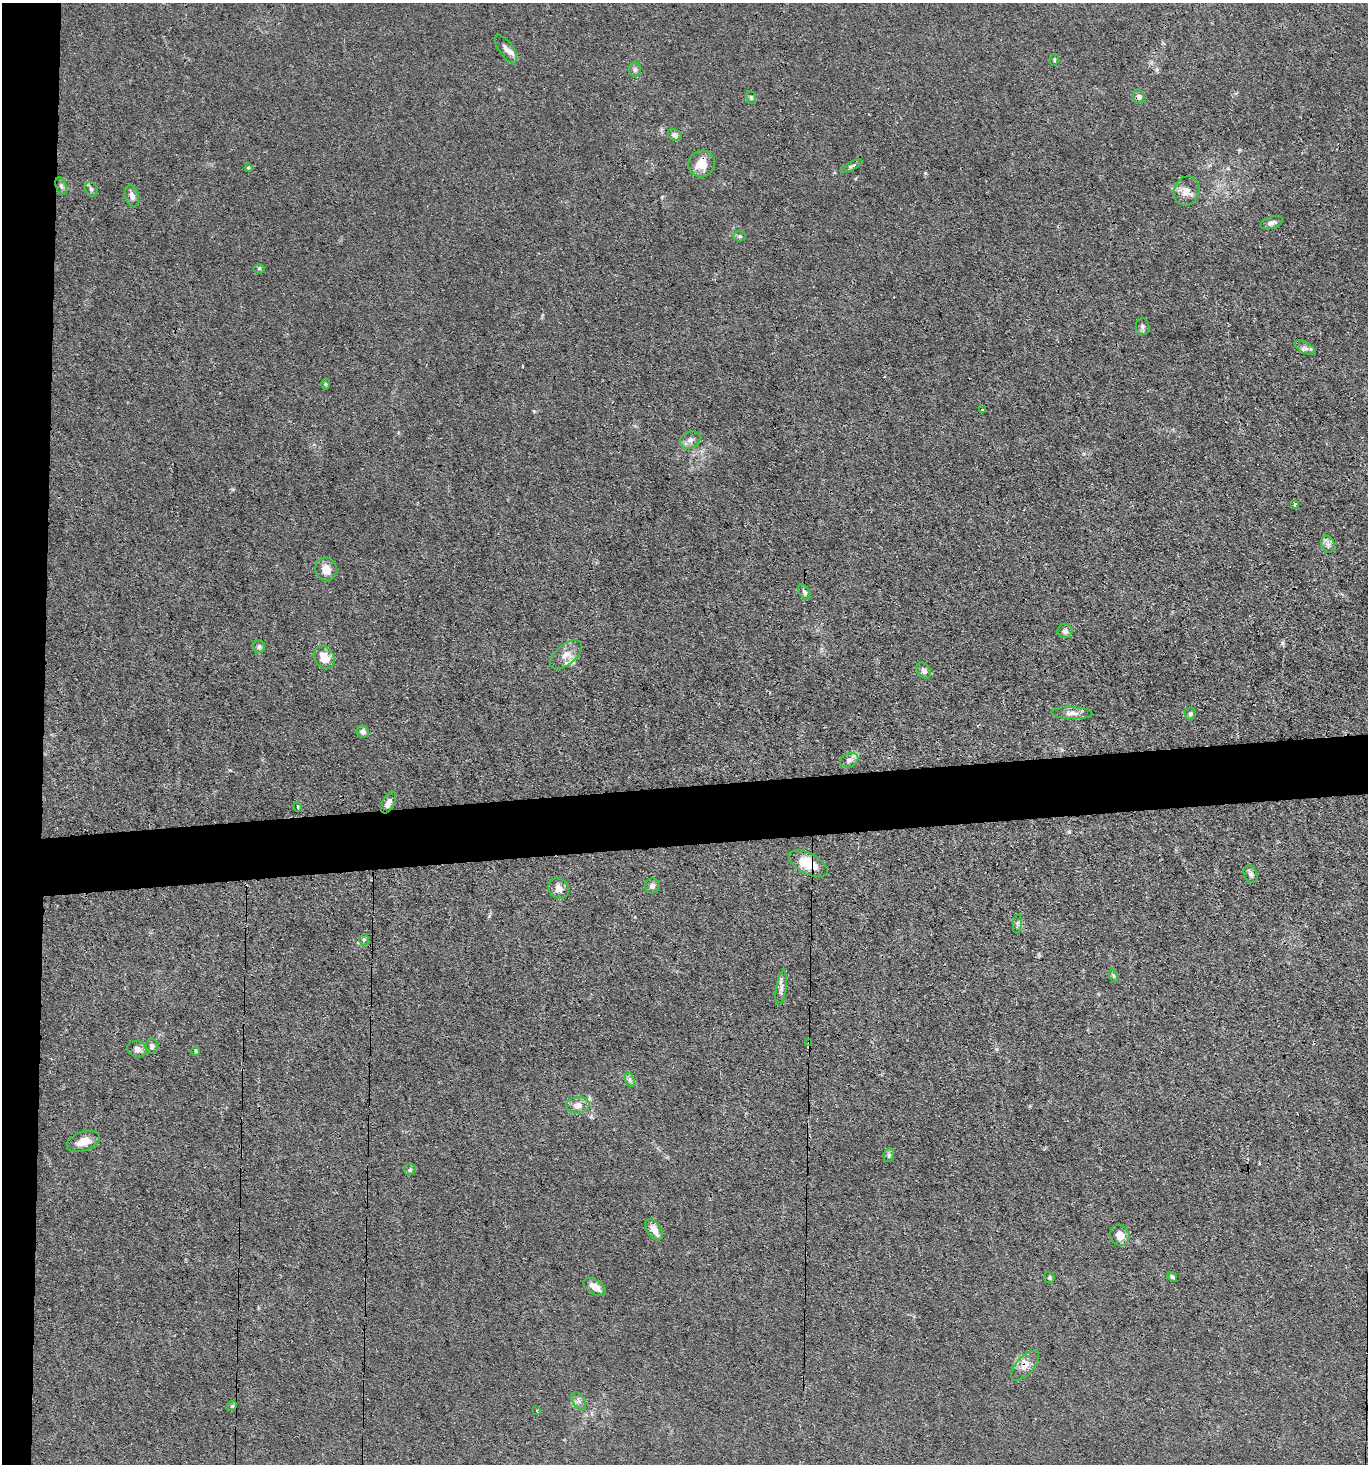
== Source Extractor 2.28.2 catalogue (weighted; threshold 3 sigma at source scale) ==
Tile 4 of 3 x 3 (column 1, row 2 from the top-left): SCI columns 138-1503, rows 1462-2923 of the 4355 x 4384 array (HDU 1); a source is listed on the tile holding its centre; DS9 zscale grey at full resolution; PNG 1370 x 1466 px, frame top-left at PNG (2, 3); each listed source drawn as its Kron ellipse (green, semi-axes under 4 px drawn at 4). Shown black and unused: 7% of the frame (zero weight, under 3 of 4 exposures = <1% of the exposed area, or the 3 px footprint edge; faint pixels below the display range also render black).
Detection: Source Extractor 2.28.2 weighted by HDU 2 'WHT'; one run over the whole footprint, this tile lists its part. Background 0.0192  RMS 0.0031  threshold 0.0141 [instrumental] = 3 sigma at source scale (4.5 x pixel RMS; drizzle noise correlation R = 1.50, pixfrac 1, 0.05/0.05 arcsec/px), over >= 5 px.
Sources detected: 66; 2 cosmic-ray / hot-pixel residue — neither listed nor drawn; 2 inside a brighter listed object's ellipse — not listed separately; the other 62 listed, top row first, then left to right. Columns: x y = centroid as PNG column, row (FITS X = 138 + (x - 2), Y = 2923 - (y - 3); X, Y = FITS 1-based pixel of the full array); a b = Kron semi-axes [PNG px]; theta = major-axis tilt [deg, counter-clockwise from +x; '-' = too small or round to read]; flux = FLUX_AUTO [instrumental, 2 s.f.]
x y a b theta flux
506 49 16 7 -56 1.9
1054 60 6 3 72 0.35
635 70 8 6 90 0.82
751 97 7 5 -72 0.53
1139 97 6 6 - 1.2
675 135 7 5 -24 1.1
702 164 14 13 - 4.8
852 166 12 3 25 0.71
248 167 3 3 - 0.29
61 186 9 5 -69 0.84
91 189 8 6 -54 0.75
1187 191 15 12 68 2.8
132 196 11 7 -73 1.5
1272 223 11 6 18 1.4
740 236 6 5 - 0.6
259 268 6 4 0 0.41
1143 327 8 7 - 0.86
1305 348 12 5 -27 1.2
325 384 6 4 90 0.42
982 409 3 3 - 0.74
690 440 10 8 24 1.5
1294 504 3 3 - 0.57
1328 544 9 6 -69 1.2
326 569 11 10 - 3.3
804 592 8 5 -58 0.83
1065 631 7 7 - 0.97
259 647 6 6 - 0.65
566 655 19 10 40 3.1
324 657 12 9 -56 4.4
924 671 9 6 -57 1.1
1072 713 21 6 -2 1.9
1190 713 6 5 - 0.72
363 732 6 6 - 1.4
849 760 9 6 23 1.2
389 803 12 6 63 1.7
298 807 5 3 - 0.28
808 864 21 10 -28 8.3
1251 874 9 6 -65 0.96
652 886 7 7 - 1.4
558 888 11 9 -51 2.3
1017 924 9 4 84 0.68
364 940 6 5 - 0.45
1114 976 6 4 -71 0.46
781 988 17 5 81 1.4
809 1043 3 2 - 0.36
152 1046 7 6 - 0.93
137 1049 10 7 -14 1.7
196 1051 4 4 - 0.38
630 1080 7 4 -71 0.72
578 1105 11 8 5 2.5
83 1141 17 9 19 3.6
889 1155 7 5 79 0.61
410 1169 6 5 - 0.58
654 1230 12 6 -56 2.8
1120 1235 10 9 - 3
1172 1277 5 4 - 0.57
1049 1278 6 5 - 0.46
595 1287 13 7 -33 2.7
1025 1365 18 8 48 2.6
579 1401 9 6 -56 1.1
232 1406 5 4 - 0.44
537 1410 3 3 - 0.37
Overlapping masked pixels (flux is a lower limit): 3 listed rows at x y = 808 864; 809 1043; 1025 1365